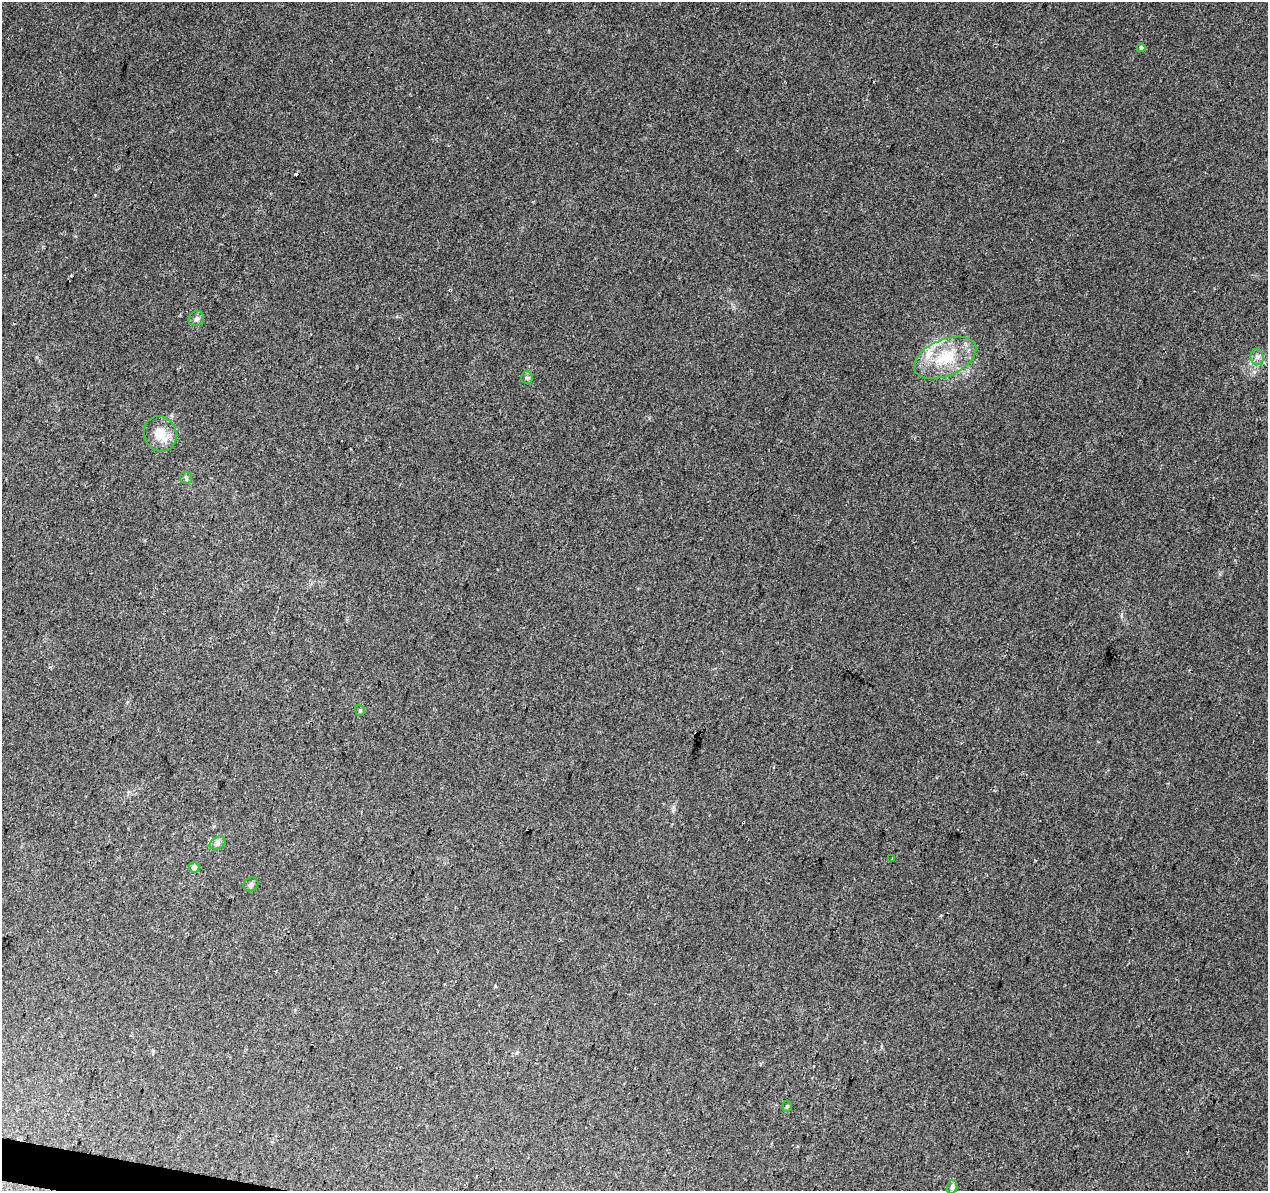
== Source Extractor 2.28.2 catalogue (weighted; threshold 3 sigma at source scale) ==
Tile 7 of 4 x 4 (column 3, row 2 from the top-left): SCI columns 2531-3796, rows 2600-3788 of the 5069 x 5260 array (HDU 1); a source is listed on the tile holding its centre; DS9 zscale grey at full resolution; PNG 1270 x 1193 px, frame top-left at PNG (2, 2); each listed source drawn as its Kron ellipse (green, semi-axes under 4 px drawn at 4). Shown black and unused: <1% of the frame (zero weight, under 2 of 3 exposures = <1% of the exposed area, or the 3 px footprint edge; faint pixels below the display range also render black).
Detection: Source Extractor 2.28.2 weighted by HDU 2 'WHT'; one run over the whole footprint, this tile lists its part. Background 0.0393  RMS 0.0069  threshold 0.0313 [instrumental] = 3 sigma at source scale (4.5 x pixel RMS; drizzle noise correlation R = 1.50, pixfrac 1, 0.0396/0.0396 arcsec/px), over >= 5 px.
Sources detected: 18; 3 cosmic-ray / hot-pixel residue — neither listed nor drawn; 1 inside a brighter listed object's ellipse — not listed separately; the other 14 listed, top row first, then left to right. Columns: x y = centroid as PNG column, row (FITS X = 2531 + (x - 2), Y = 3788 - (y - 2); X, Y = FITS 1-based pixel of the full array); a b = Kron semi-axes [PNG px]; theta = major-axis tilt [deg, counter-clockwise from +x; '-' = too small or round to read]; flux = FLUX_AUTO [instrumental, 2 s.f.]
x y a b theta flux
1141 48 4 4 - 1.8
196 319 8 7 - 2
1257 357 8 6 -89 2.6
945 358 33 18 23 30
527 378 6 6 - 1.5
160 434 18 16 -67 13
186 478 6 5 - 1.4
360 710 6 4 -70 1.1
218 843 8 5 28 2.1
892 858 3 2 - 0.5
194 867 5 5 - 3.7
251 885 8 6 31 1.9
787 1106 5 4 - 1
952 1187 7 5 74 1.8
Unlisted compact peaks at least as high as the median listed source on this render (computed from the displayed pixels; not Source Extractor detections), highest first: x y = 1121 616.